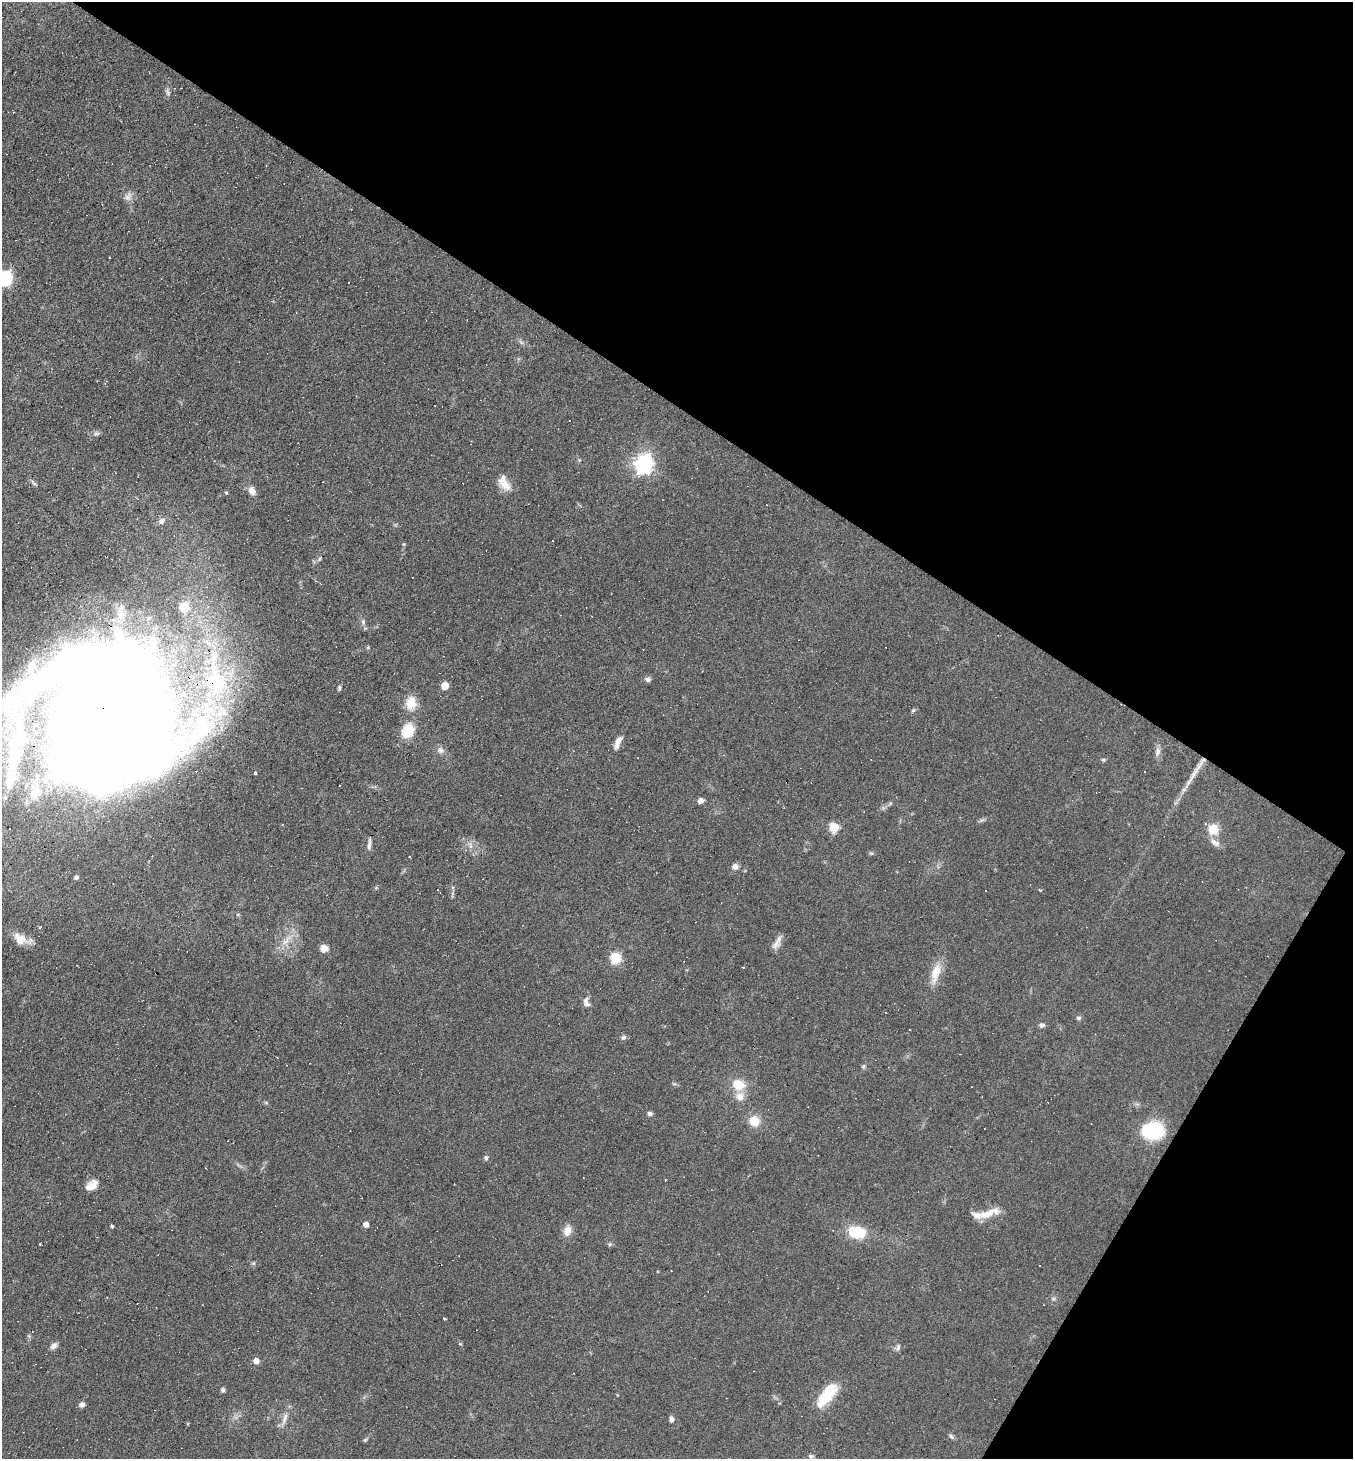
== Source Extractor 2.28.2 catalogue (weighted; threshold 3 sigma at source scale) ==
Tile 8 of 4 x 4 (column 4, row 2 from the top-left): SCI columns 4339-5689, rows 2913-4369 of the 5834 x 5825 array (HDU 1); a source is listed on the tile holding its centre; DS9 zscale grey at full resolution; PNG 1355 x 1461 px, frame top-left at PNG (2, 2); no overlay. Shown black and unused: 34% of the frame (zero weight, under 5 of 9 exposures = <1% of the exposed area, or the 3 px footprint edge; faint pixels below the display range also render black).
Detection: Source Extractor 2.28.2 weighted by HDU 2 'WHT'; one run over the whole footprint, this tile lists its part. Background 0.104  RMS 0.0049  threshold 0.0201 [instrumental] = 3 sigma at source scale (4.09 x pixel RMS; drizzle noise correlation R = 1.36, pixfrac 0.8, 0.05/0.05 arcsec/px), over >= 5 px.
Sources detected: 126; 2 inside a brighter object's white glare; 40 cosmic-ray / hot-pixel residue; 1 long thin detection or spike segment (spike, bleed or trail) — not listed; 6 inside a brighter listed object's ellipse — not listed separately; the other 77 listed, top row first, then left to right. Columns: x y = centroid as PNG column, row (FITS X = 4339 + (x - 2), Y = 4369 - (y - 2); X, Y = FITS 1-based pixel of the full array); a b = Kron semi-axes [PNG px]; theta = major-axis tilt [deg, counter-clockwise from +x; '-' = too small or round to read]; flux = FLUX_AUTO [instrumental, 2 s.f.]
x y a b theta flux
168 93 7 4 -72 0.94
128 197 12 7 53 2.1
5 278 7 6 - 93
96 433 7 5 8 1.1
644 463 7 7 - 200
505 485 21 11 -41 5.3
252 491 11 7 -61 3
226 493 4 4 - 0.53
162 521 8 6 48 1.8
184 607 14 12 31 7.4
363 622 7 5 -48 0.97
368 647 6 3 73 0.48
648 679 7 6 - 1.3
214 682 19 18 - 22
445 686 5 5 - 9.1
339 688 6 4 81 0.76
411 702 16 14 87 6.5
913 710 6 4 2 0.62
222 713 16 8 10 5.7
104 720 109 95 40 2100
408 731 11 8 64 16
618 742 16 6 66 3.3
440 750 10 8 -42 1.9
1158 752 12 7 79 2
1103 760 6 4 -2 0.71
254 772 3 3 - 3.1
1144 772 3 3 - 1.9
340 786 3 2 - 0.52
701 800 7 6 - 1.7
784 808 3 2 - 0.31
834 827 11 10 - 5
1213 829 5 5 - 27
1215 842 15 8 -32 2.7
369 844 17 4 85 1.7
735 867 8 7 - 1.8
76 877 5 4 - 0.92
1041 890 3 3 - 0.45
21 939 21 11 -21 6.8
776 944 15 7 56 2.8
324 949 8 8 - 3.1
616 958 6 5 - 32
936 972 29 11 73 7.5
586 1002 14 8 -70 2.2
886 1012 3 2 - 0.31
1078 1018 6 5 - 0.84
1042 1025 6 6 - 1.1
624 1037 7 5 31 0.98
863 1067 7 4 -45 0.73
738 1085 13 11 -21 9
740 1096 11 11 - 3.7
266 1103 6 4 -19 0.55
650 1114 6 5 - 1.2
754 1121 9 8 - 7.9
1153 1131 22 16 1 26
486 1158 5 5 - 1.1
666 1180 3 2 - 0.49
93 1186 16 11 79 4
988 1214 30 9 19 7.3
366 1224 5 5 - 3.2
112 1226 3 3 - 4.8
567 1231 11 8 78 4.7
856 1232 16 11 -14 16
40 1244 3 2 - 0.62
610 1244 6 5 - 0.7
1040 1266 3 2 - 0.33
445 1319 3 3 - 2
54 1346 9 7 43 1.9
898 1347 9 5 74 1.1
256 1361 5 5 - 3.7
223 1390 5 4 - 0.99
825 1399 31 13 38 12
82 1405 7 5 8 1.6
285 1418 17 6 73 2.8
671 1419 7 5 -82 1.3
951 1436 8 5 -55 0.94
365 1440 6 4 -73 0.55
811 1456 6 6 - 0.93
Overlapping masked pixels (flux is a lower limit): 2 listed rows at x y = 214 682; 104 720
Isophote crosses this tile's border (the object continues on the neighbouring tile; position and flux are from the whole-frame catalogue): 2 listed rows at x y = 5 278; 104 720